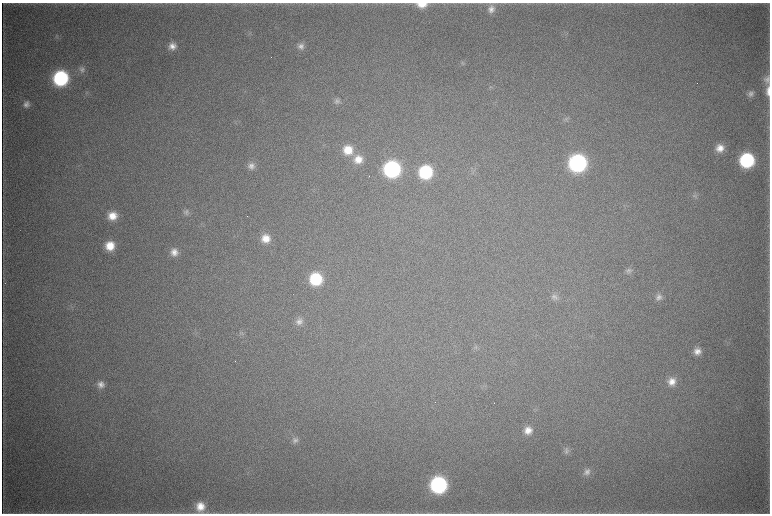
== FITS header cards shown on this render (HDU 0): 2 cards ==
NAXIS1  =                 1536 / length of data axis 1
NAXIS2  =                 1023 / length of data axis 2

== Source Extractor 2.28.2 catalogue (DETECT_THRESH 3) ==
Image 1536 x 1023 px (HDU 0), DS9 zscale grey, zoomed out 1/2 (1 PNG px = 2 x 2 image px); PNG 772 x 516 px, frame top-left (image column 1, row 1022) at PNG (2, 3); no overlay
Background 4410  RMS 38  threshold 113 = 3 sigma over >= 5 px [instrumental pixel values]
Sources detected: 49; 2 cannot appear on this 1/2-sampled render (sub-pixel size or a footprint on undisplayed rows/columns) and are not listed; the other 47 listed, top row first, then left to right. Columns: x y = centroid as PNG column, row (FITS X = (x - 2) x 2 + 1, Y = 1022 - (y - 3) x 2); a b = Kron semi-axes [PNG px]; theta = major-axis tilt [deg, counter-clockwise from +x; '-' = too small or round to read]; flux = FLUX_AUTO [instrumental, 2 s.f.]
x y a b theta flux
422 4 12 7 1 1.1e+05
491 9 10 9 - 6.0e+04
57 38 4 2 - 6.7e+03
172 46 9 8 - 6.6e+04
301 46 10 9 - 5.3e+04
463 63 6 3 -20 1.3e+04
82 69 9 8 - 3.7e+04
61 78 11 10 - 1.1e+06
767 79 11 7 -90 4.3e+04
491 87 4 2 - 6.2e+03
768 91 13 5 -88 6.2e+04
751 94 8 7 - 3.6e+04
337 101 9 8 - 3.3e+04
26 104 8 7 - 4.1e+04
566 119 5 5 - 1.7e+04
720 148 10 9 - 9.1e+04
348 150 12 12 - 1.7e+05
358 159 11 11 - 1.1e+05
747 160 10 10 - 9.0e+05
577 163 11 11 - 1.8e+06
251 166 9 9 - 5.2e+04
392 169 11 11 - 1.4e+06
426 172 11 10 - 6.3e+05
695 196 8 7 - 2.9e+04
186 212 9 7 34 2.7e+04
112 216 9 9 - 1.1e+05
266 238 10 10 - 1.2e+05
110 246 9 9 - 1.5e+05
174 252 10 9 - 7.3e+04
628 271 9 8 - 3.3e+04
316 279 11 10 - 4.6e+05
554 297 9 8 - 3.5e+04
659 297 9 9 - 4.5e+04
299 321 10 8 38 4.8e+04
242 334 9 5 5 2.0e+04
475 347 8 3 -17 1.5e+04
697 351 9 9 - 6.7e+04
672 381 11 10 - 9.1e+04
101 384 9 9 - 5.7e+04
494 403 2 2 - 5.3e+03
528 430 10 9 - 8.5e+04
295 440 9 8 - 3.6e+04
566 450 9 8 - 3.3e+04
587 472 10 9 - 4.5e+04
438 485 11 11 - 1.4e+06
200 507 12 10 77 1.3e+05
359 513 4 2 - 5.7e+03
At the frame edge (FLAGS 8, measured only in part): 4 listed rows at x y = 422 4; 768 91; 200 507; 359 513
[2 sub-pixel or undisplayed-footprint detections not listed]